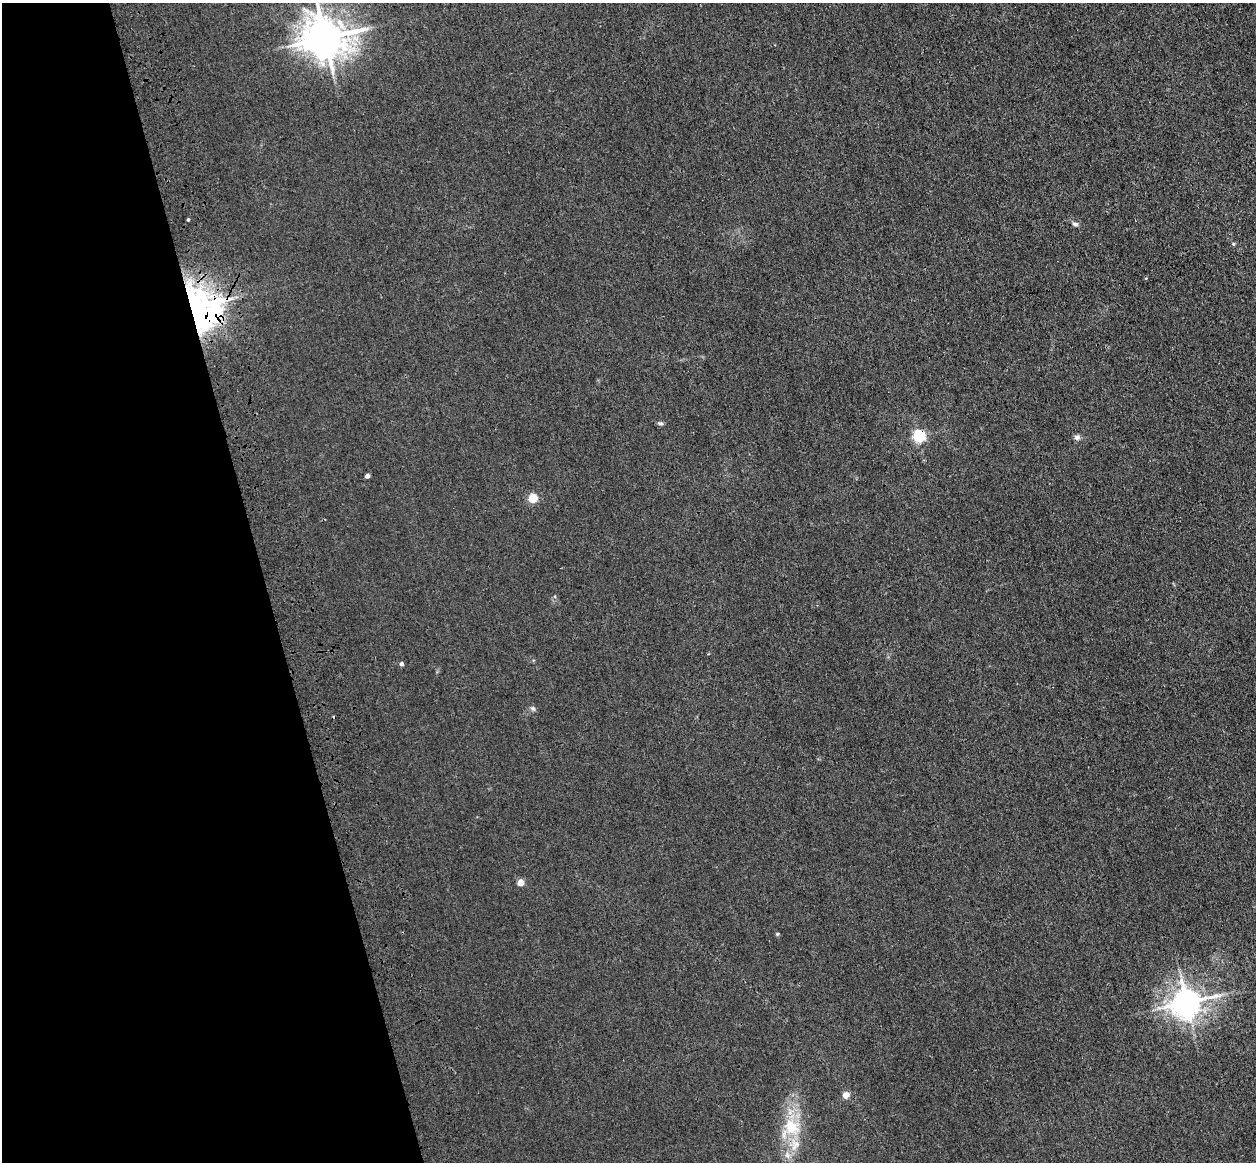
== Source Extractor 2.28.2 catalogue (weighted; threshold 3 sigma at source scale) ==
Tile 5 of 4 x 4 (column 1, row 2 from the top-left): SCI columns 114-1367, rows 2605-3764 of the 5241 x 5093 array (HDU 1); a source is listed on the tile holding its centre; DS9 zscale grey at full resolution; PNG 1258 x 1164 px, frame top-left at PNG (2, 3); no overlay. Shown black and unused: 21% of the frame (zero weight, under 3 of 4 exposures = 6% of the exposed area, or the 3 px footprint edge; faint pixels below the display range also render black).
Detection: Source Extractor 2.28.2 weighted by HDU 2 'WHT'; one run over the whole footprint, this tile lists its part. Background 0.0213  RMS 0.0051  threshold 0.0228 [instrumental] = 3 sigma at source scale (4.5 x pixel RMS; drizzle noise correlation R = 1.50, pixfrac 1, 0.05/0.05 arcsec/px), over >= 5 px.
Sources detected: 22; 2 inside a brighter object's white glare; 1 cosmic-ray / hot-pixel residue — not listed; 1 inside a brighter listed object's ellipse — not listed separately; the other 18 listed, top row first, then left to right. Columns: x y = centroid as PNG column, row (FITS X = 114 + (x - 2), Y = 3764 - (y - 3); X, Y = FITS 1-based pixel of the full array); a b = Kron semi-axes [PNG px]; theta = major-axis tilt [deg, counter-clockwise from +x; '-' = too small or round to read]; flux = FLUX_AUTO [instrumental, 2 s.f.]
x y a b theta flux
325 38 12 11 - 1400
188 219 4 3 - 0.62
1075 224 8 6 -17 1.2
1233 244 5 4 - 0.65
198 307 49 38 -35 130
661 423 7 5 -2 0.98
919 436 5 5 - 68
1077 437 8 7 - 1.4
367 476 4 4 - 2.4
533 498 5 5 - 24
402 664 4 4 - 1.5
533 709 8 6 -41 1.1
520 883 5 4 - 7.1
777 934 5 4 - 0.52
1187 1002 9 8 - 670
845 1095 4 4 - 7.1
792 1127 26 22 -41 19
787 1155 9 7 -48 2.4
Overlapping masked pixels (flux is a lower limit): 2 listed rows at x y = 198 307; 919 436
Isophote crosses this tile's border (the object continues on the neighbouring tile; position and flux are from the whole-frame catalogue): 1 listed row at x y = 325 38